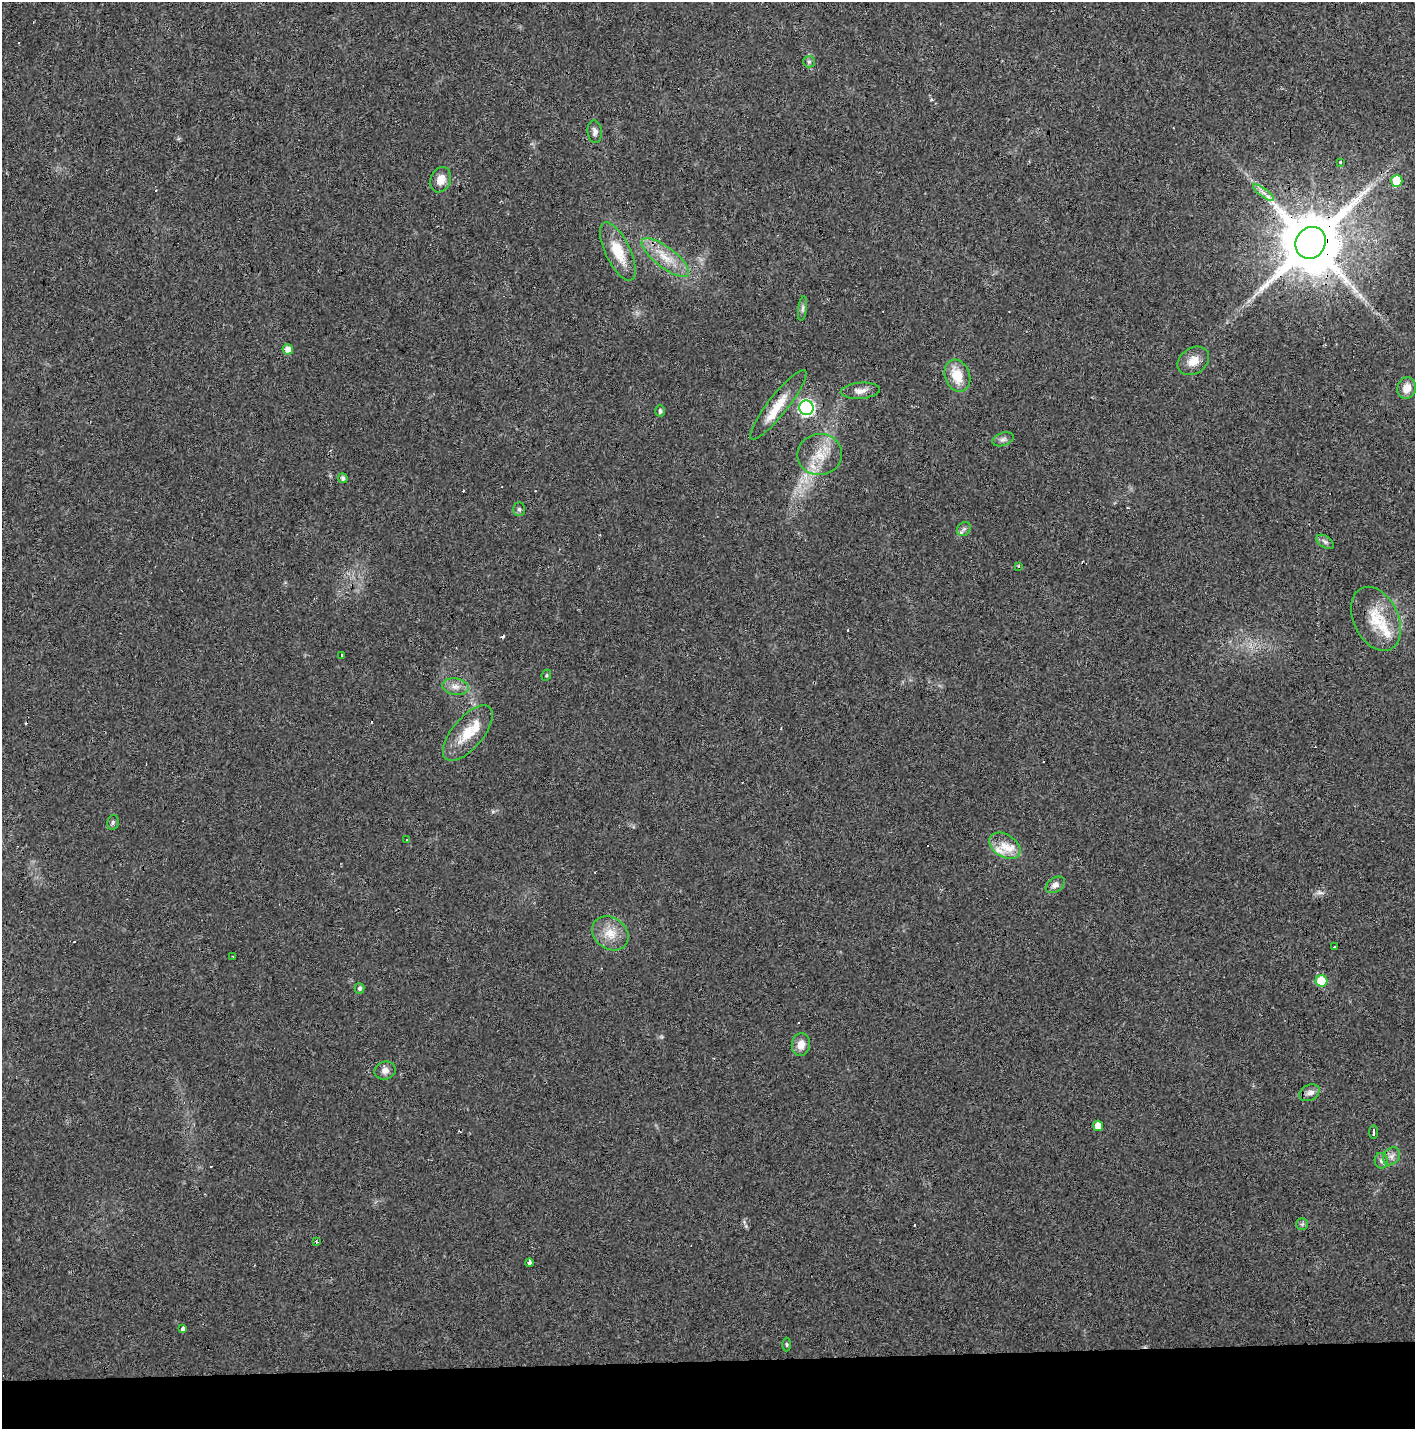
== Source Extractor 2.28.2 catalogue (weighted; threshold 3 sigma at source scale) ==
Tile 8 of 3 x 3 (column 2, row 3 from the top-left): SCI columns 1415-2827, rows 113-1539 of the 4247 x 4503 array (HDU 1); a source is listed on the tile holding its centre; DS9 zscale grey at full resolution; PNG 1417 x 1431 px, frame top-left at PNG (2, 2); each listed source drawn as its Kron ellipse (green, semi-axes under 4 px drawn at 4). Shown black and unused: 5% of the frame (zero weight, under 3 of 4 exposures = <1% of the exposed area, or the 3 px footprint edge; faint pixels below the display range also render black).
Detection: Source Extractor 2.28.2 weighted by HDU 2 'WHT'; one run over the whole footprint, this tile lists its part. Background 0.0206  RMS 0.0029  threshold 0.0133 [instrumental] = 3 sigma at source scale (4.5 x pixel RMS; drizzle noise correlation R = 1.50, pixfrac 1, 0.0396/0.0396 arcsec/px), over >= 5 px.
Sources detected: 74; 17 cosmic-ray / hot-pixel residue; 1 long thin detection or spike segment (spike, bleed or trail) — neither listed nor drawn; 5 inside a brighter listed object's ellipse — not listed separately; the other 51 listed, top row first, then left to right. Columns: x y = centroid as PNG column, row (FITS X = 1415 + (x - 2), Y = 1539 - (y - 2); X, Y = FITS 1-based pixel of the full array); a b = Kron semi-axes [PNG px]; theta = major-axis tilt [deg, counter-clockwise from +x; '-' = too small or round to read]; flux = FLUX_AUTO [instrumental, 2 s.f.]
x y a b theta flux
809 62 6 5 - 0.56
595 132 11 7 -83 1.2
1341 162 3 3 - 1
441 180 13 10 67 3.2
1397 181 6 5 - 8.9
1263 193 12 4 -36 1.2
1311 243 16 14 59 2800
618 251 32 12 -64 8.2
665 258 29 10 -38 6.4
803 308 12 4 83 0.85
288 349 5 5 - 2.4
1193 361 17 13 34 3.7
957 376 16 12 -69 6.4
1407 388 11 9 73 3.1
860 391 20 8 4 2.1
778 405 44 10 52 6.6
806 408 7 7 - 68
660 411 5 5 - 0.76
1003 439 11 6 18 1.1
820 454 22 20 7 7.2
343 478 5 4 - 0.85
519 509 7 6 - 0.6
964 529 8 6 45 0.89
1325 542 10 5 -33 0.83
1019 566 4 2 - 0.3
1376 619 34 22 -65 10
341 655 3 3 - 1
546 675 6 4 63 0.4
455 687 13 8 -8 2.2
468 733 34 15 50 8.1
113 822 7 5 77 0.63
407 839 3 3 - 0.35
1005 846 17 11 -32 3.9
1055 885 10 7 34 1.5
610 933 19 15 -36 5.3
1335 947 4 3 - 1.1
233 956 3 2 - 0.29
1322 981 6 6 - 8.8
360 988 5 5 - 0.8
801 1045 11 9 82 3
385 1071 11 9 15 1.6
1309 1093 10 8 27 1.5
1098 1126 5 5 - 3.3
1374 1132 7 2 89 0.53
1391 1156 9 7 52 1.3
1381 1161 8 6 -79 0.95
1302 1224 5 5 - 0.6
316 1241 3 2 - 0.48
529 1262 4 3 - 4.4
182 1328 4 3 - 1.6
787 1344 7 3 -89 0.4
Overlapping masked pixels (flux is a lower limit): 1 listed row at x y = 1311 243